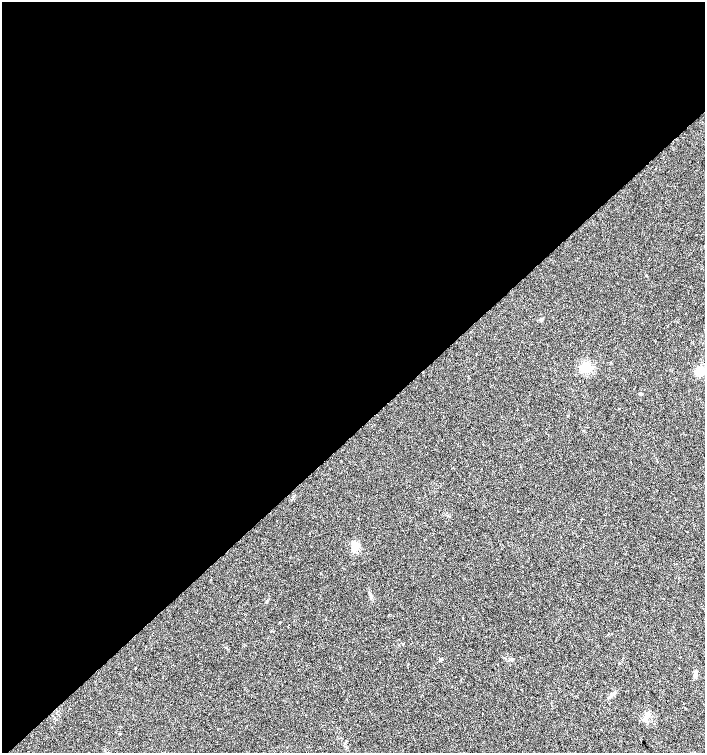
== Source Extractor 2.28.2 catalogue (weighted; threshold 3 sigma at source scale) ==
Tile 2 of 4 x 4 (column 2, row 1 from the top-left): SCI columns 1553-2958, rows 4514-6015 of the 5979 x 6015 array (HDU 1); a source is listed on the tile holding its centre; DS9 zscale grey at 2 x 2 block average (1 PNG px = mean of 2 x 2 image px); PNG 707 x 755 px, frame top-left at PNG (2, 2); no overlay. Shown black and unused: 58% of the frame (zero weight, under 2 of 3 exposures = <1% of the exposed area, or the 3 px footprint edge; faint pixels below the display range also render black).
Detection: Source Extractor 2.28.2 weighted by HDU 2 'WHT'; one run over the whole footprint, this tile lists its part. Background 0.0447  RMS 0.0057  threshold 0.0256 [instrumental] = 3 sigma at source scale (4.5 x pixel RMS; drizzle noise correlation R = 1.50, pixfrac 1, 0.0396/0.0396 arcsec/px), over >= 5 px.
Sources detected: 12; all 12 listed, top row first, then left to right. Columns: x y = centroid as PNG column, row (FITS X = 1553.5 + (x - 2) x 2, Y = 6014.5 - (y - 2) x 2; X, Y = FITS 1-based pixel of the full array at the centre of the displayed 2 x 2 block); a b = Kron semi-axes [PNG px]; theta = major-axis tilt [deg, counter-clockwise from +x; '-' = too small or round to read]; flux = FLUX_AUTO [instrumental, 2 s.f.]
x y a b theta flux
541 320 5 3 - 2
586 367 4 4 - 150
700 371 3 3 - 110
640 394 4 3 - 1.4
619 408 2 2 - 0.52
355 547 11 8 67 13
266 602 3 2 - 1.5
135 668 2 2 - 3.2
695 674 6 4 -79 3.7
612 695 9 2 31 1.9
645 720 5 4 - 3
120 733 2 2 - 0.89
Isophote crosses this tile's border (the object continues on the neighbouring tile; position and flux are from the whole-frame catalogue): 1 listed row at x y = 700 371
Diffuse or blended objects may show on this block-average render without a row.